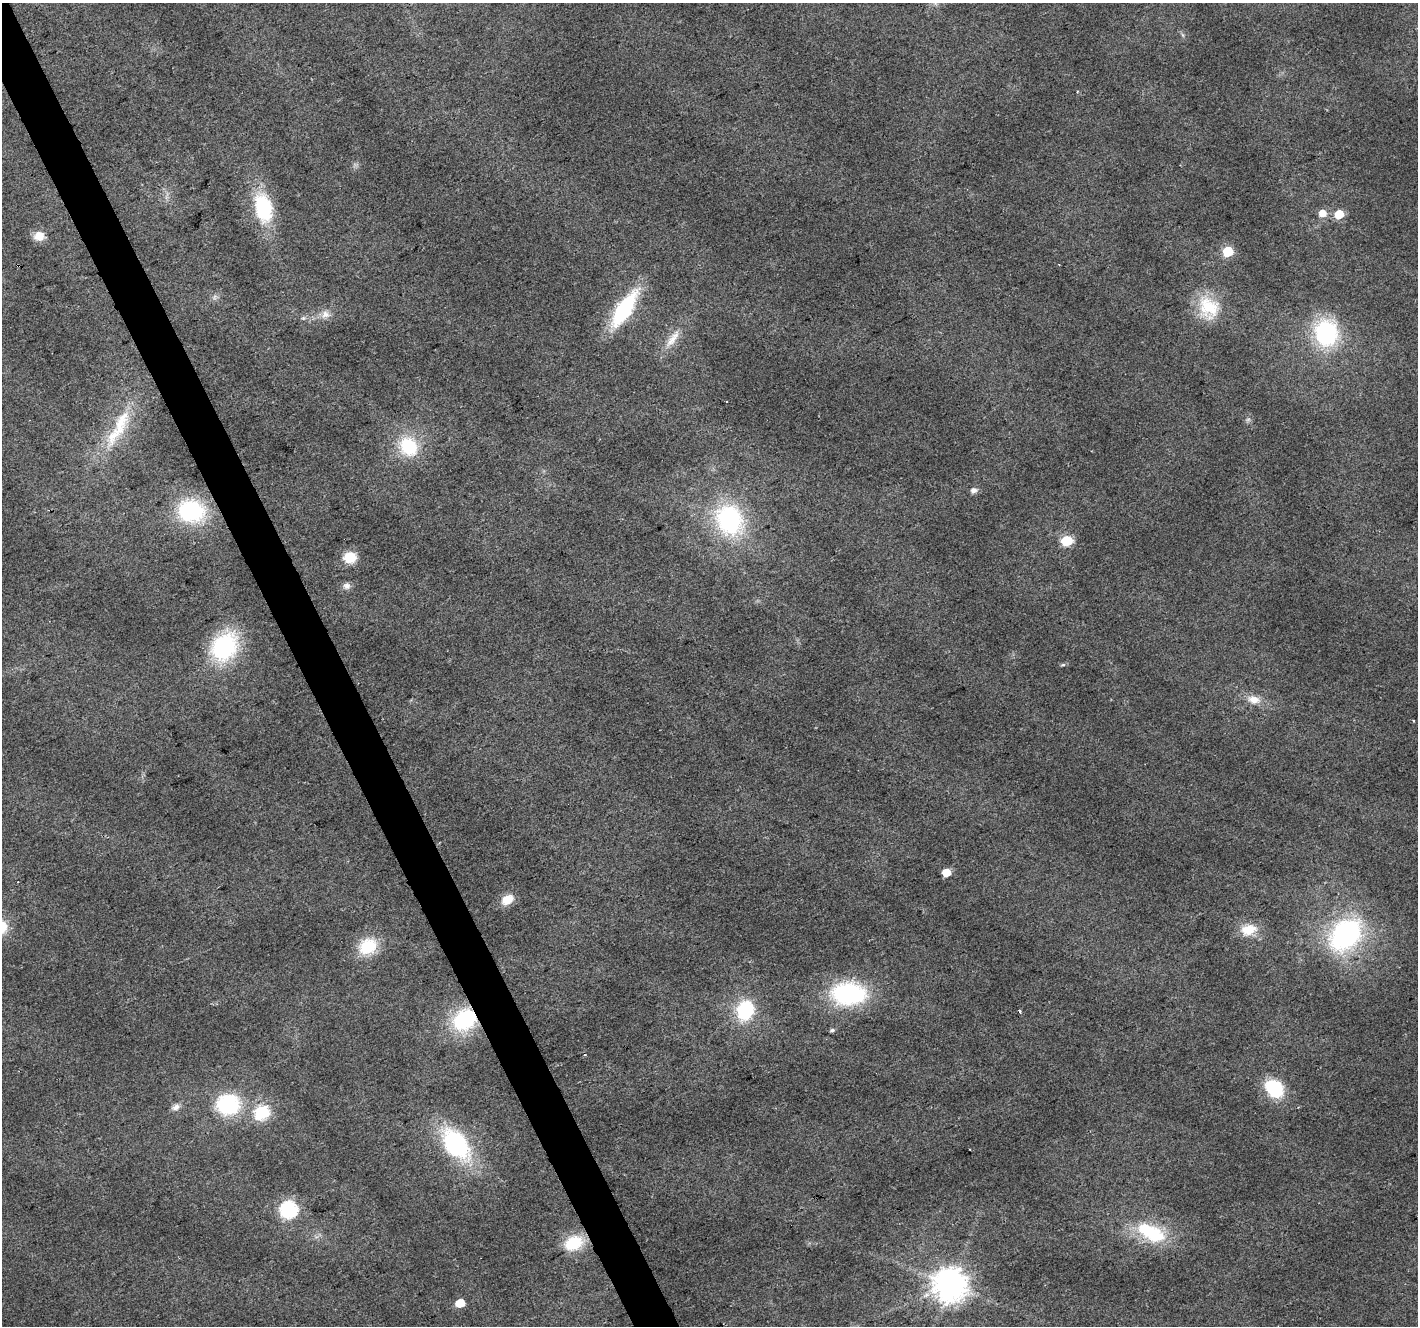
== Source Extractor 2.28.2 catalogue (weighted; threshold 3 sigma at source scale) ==
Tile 11 of 4 x 4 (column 3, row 3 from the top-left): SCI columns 2837-4252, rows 1472-2795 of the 5669 x 5532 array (HDU 1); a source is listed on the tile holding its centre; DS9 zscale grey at full resolution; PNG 1420 x 1328 px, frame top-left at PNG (2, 3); no overlay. Shown black and unused: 3% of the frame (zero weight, under 2 of 3 exposures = <1% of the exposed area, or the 3 px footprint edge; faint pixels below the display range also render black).
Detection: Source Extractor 2.28.2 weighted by HDU 2 'WHT'; one run over the whole footprint, this tile lists its part. Background 0.0315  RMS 0.0071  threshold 0.0318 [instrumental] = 3 sigma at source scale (4.5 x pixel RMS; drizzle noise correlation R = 1.50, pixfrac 1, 0.0396/0.0396 arcsec/px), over >= 5 px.
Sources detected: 47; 1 too faint to see at this stretch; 1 cosmic-ray / hot-pixel residue — not listed; the other 45 listed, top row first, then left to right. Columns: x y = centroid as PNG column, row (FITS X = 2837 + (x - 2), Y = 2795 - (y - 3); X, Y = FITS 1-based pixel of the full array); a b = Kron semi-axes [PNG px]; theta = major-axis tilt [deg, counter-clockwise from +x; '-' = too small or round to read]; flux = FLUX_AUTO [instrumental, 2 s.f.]
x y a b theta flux
935 3 9 4 90 1.9
1077 91 3 3 - 1
263 207 29 17 -78 54
1322 213 6 6 - 9.2
1339 214 6 5 - 25
39 236 11 10 - 8.5
1228 251 6 6 - 48
18 266 3 2 - 1.4
1209 307 32 27 -59 30
624 309 43 15 57 56
325 314 12 11 - 5.4
303 318 6 6 - 1.3
1326 333 30 26 -86 71
673 339 30 10 53 11
121 422 60 16 67 36
408 447 26 22 -48 36
974 490 7 6 - 3.5
191 511 25 21 -8 73
729 520 31 26 -63 89
1067 541 6 6 - 45
350 557 11 10 - 18
347 586 10 9 - 3.3
224 647 26 20 55 91
1063 665 6 4 1 1
1254 699 18 11 -14 8.9
946 872 5 5 - 17
507 900 14 10 33 11
1248 930 21 14 15 14
1345 934 41 30 46 120
368 946 19 16 30 29
849 994 36 23 -1 86
745 1010 18 15 70 46
1020 1011 4 3 - 2.4
465 1020 23 19 34 62
832 1030 6 4 10 1.6
1274 1088 15 12 -43 52
228 1104 27 23 2 53
176 1107 12 7 23 3.6
261 1113 7 6 - 120
456 1144 45 26 -51 82
288 1209 7 7 - 200
1151 1232 44 21 -27 46
573 1243 18 13 22 30
951 1284 10 10 - 1400
460 1303 6 5 - 18
Overlapping masked pixels (flux is a lower limit): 2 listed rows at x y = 18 266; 465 1020
Isophote crosses this tile's border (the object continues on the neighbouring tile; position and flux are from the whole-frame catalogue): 1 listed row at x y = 935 3